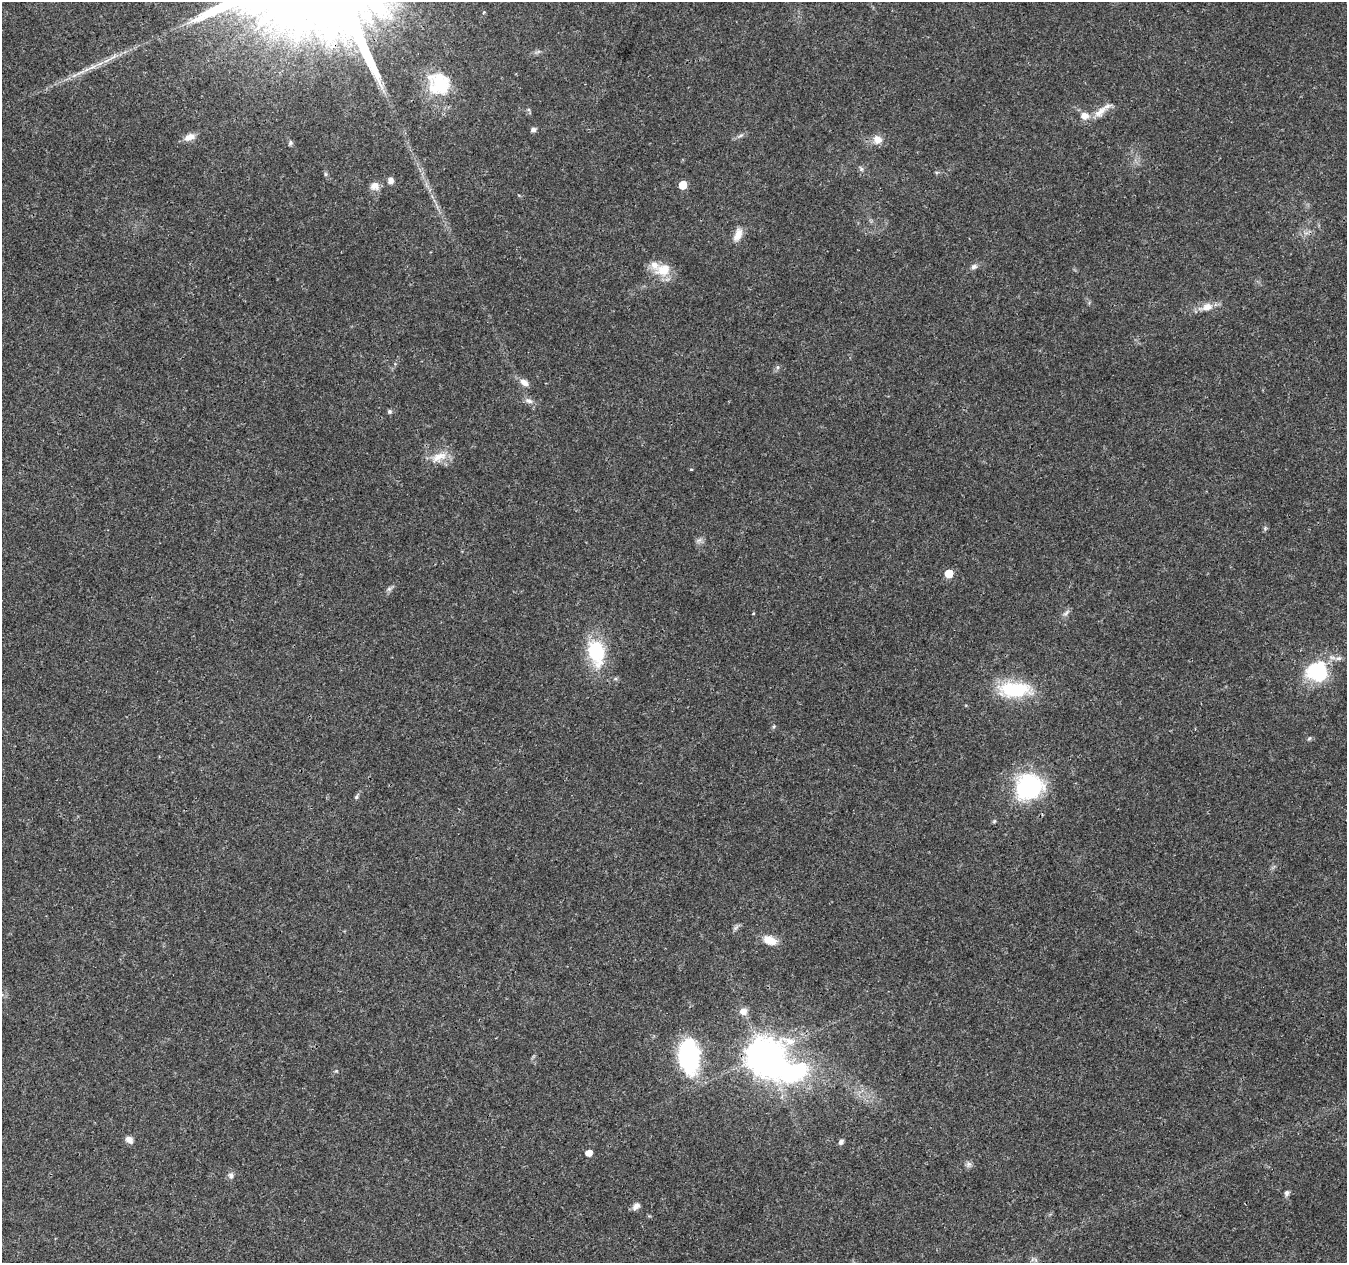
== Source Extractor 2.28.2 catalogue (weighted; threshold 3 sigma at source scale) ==
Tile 7 of 4 x 4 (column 3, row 2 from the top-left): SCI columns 2699-4043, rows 2804-4064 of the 5392 x 5545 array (HDU 1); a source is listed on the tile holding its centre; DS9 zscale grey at full resolution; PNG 1349 x 1265 px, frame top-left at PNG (2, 2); no overlay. Shown black and unused: <1% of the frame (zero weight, under 3 of 4 exposures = <1% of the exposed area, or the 3 px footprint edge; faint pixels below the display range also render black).
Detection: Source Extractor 2.28.2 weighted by HDU 2 'WHT'; one run over the whole footprint, this tile lists its part. Background 0.0266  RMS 0.0019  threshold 0.00874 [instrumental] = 3 sigma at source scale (4.5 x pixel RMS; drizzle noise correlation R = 1.50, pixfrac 1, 0.0396/0.0396 arcsec/px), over >= 5 px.
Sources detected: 55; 2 inside a brighter object's white glare — not listed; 2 inside a brighter listed object's ellipse — not listed separately; the other 51 listed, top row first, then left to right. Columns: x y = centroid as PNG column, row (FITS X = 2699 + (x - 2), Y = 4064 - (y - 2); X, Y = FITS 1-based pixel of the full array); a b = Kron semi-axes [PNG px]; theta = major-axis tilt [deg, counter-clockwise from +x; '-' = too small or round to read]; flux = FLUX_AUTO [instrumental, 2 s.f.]
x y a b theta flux
107 60 13 3 32 0.94
80 72 18 3 25 1.2
441 84 36 23 -42 9.5
1100 112 23 10 44 2.4
1084 116 11 9 -10 1.8
533 130 7 5 14 0.6
741 135 8 4 19 0.44
189 137 15 8 22 1.4
877 140 13 12 - 1.7
290 143 7 6 - 0.43
861 169 8 5 -55 0.43
326 174 5 5 - 0.31
390 181 7 6 - 0.98
683 185 6 5 - 4.1
375 186 12 11 - 1.3
738 234 19 9 67 1.9
974 267 8 6 24 0.7
663 270 24 17 16 4.1
1207 307 15 10 12 2
778 367 6 5 - 0.39
524 383 11 7 -35 1.3
528 401 12 6 -20 0.87
389 412 6 6 - 0.39
439 457 26 11 22 3
691 469 4 3 - 0.18
1265 528 5 5 - 0.31
699 540 9 6 29 0.6
949 574 5 5 - 4.7
389 589 6 6 - 0.46
1066 613 13 5 45 0.64
596 652 31 19 -75 12
1338 658 9 6 -2 0.74
1318 672 22 20 -10 13
1015 689 42 19 -2 11
774 727 6 4 45 0.26
1309 738 6 4 44 0.29
1029 787 30 28 24 21
356 797 7 5 51 0.42
736 927 9 3 44 0.45
770 940 18 10 -20 2.6
743 1011 10 9 - 1.4
764 1055 10 8 43 400
689 1056 32 18 -84 26
129 1140 10 7 -35 1.1
841 1142 7 6 - 0.57
589 1153 5 5 - 1.6
969 1164 9 7 33 0.6
231 1176 8 7 - 0.74
1287 1193 7 5 65 0.62
636 1206 10 7 44 0.96
1036 1260 7 4 -71 0.4
Overlapping masked pixels (flux is a lower limit): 1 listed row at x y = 1029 787